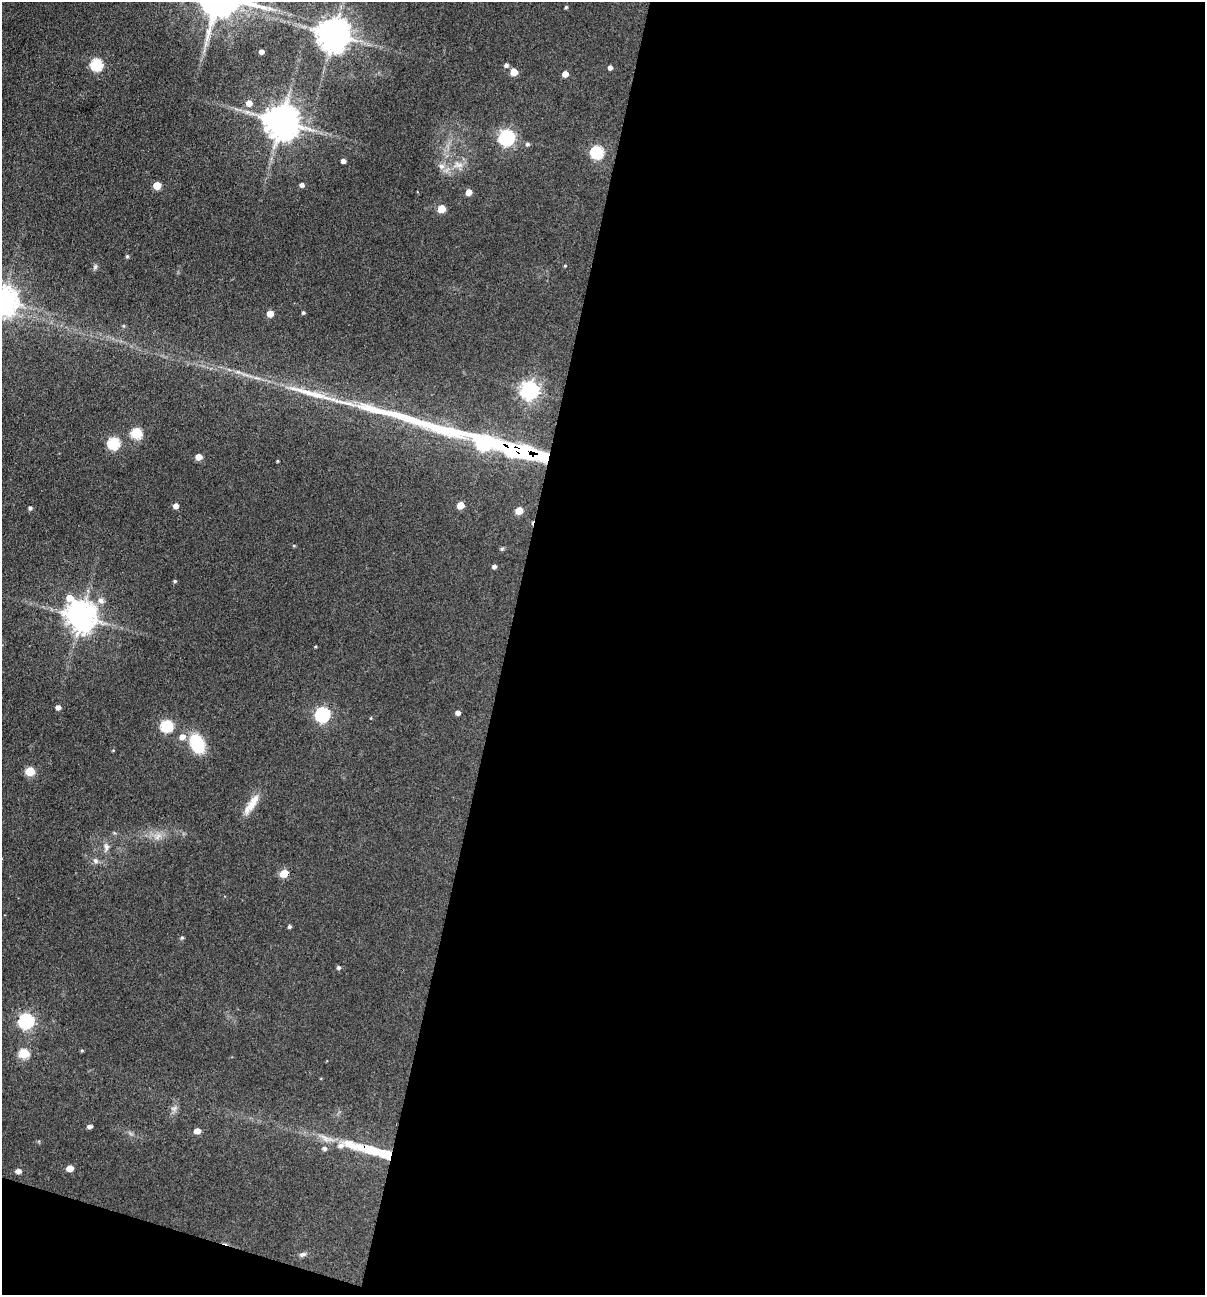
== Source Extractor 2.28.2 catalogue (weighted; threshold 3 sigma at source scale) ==
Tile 16 of 4 x 4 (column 4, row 4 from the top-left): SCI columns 3738-4940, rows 1-1293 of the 5193 x 5174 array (HDU 1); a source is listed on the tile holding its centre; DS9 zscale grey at full resolution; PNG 1207 x 1297 px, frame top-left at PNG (2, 2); no overlay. Shown black and unused: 60% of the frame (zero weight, under 3 of 4 exposures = <1% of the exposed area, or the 3 px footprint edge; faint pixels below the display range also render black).
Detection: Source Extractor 2.28.2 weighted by HDU 2 'WHT'; one run over the whole footprint, this tile lists its part. Background 0.174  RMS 0.0098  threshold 0.0439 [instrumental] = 3 sigma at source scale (4.5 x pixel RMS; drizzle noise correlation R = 1.50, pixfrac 1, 0.05/0.05 arcsec/px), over >= 5 px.
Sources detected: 76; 2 inside a brighter object's white glare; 1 long thin detection or spike segment (spike, bleed or trail) — not listed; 1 inside a brighter listed object's ellipse — not listed separately; the other 72 listed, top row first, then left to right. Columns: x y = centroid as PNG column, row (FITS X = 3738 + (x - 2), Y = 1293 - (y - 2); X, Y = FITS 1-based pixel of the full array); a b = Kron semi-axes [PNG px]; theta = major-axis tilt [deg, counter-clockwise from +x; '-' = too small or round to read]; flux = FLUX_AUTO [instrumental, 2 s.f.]
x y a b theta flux
566 7 4 4 - 1.3
333 34 10 9 - 2100
261 52 4 4 - 4.6
97 64 6 6 - 100
506 65 5 5 - 2.8
610 67 4 4 - 3.8
514 72 5 5 - 18
565 74 5 4 - 9.2
249 103 5 5 - 8.3
281 121 10 10 - 2300
507 137 7 6 - 270
527 144 5 5 - 2
597 152 6 6 - 130
343 161 4 4 - 3.8
458 165 15 8 -3 8.8
441 166 9 8 - 5
157 185 5 5 - 22
302 185 5 4 - 3.7
469 192 5 5 - 9.6
441 209 5 5 - 23
127 256 5 4 - 1.4
565 266 5 3 - 0.83
95 267 7 5 -71 2
3 300 9 9 - 1200
303 313 4 4 - 1.7
270 314 6 6 - 9.4
530 390 7 7 - 440
137 433 6 5 - 71
114 443 6 6 - 91
524 450 21 9 -21 120
544 456 15 9 -9 35
199 457 5 5 - 11
277 461 3 3 - 0.95
460 505 5 5 - 18
176 506 6 5 - 4.6
30 508 5 4 - 2.3
519 511 5 5 - 18
294 546 5 3 - 0.92
502 549 6 5 - 1.4
494 566 5 4 - 2.8
175 581 5 4 - 1.4
101 600 9 8 - 4.6
81 616 11 9 -57 1500
315 647 4 3 - 0.88
58 707 5 5 - 4.3
458 713 4 4 - 4.6
323 714 7 6 - 210
167 726 6 6 - 90
182 737 7 6 - 7.1
197 743 15 11 -66 49
30 771 5 5 - 37
251 804 31 9 56 13
158 837 12 6 49 5.2
106 847 10 7 -81 4.4
95 860 8 7 - 3.2
284 873 5 5 - 27
289 927 4 4 - 1.8
182 938 5 4 - 1.5
339 967 5 5 - 2.1
26 1021 7 6 - 240
82 1050 5 3 - 0.98
24 1053 6 5 - 48
174 1108 9 5 20 3
89 1126 5 4 - 3.7
197 1131 5 5 - 7.9
325 1138 15 6 -40 6.2
341 1145 13 8 17 6.4
324 1148 6 5 - 2.6
370 1150 27 11 -20 30
70 1168 5 4 - 11
18 1171 5 4 - 5.3
302 1254 9 6 14 2.8
Overlapping masked pixels (flux is a lower limit): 4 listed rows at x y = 524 450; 544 456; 284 873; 370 1150
Isophote crosses this tile's border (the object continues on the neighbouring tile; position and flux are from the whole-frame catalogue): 1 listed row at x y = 3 300